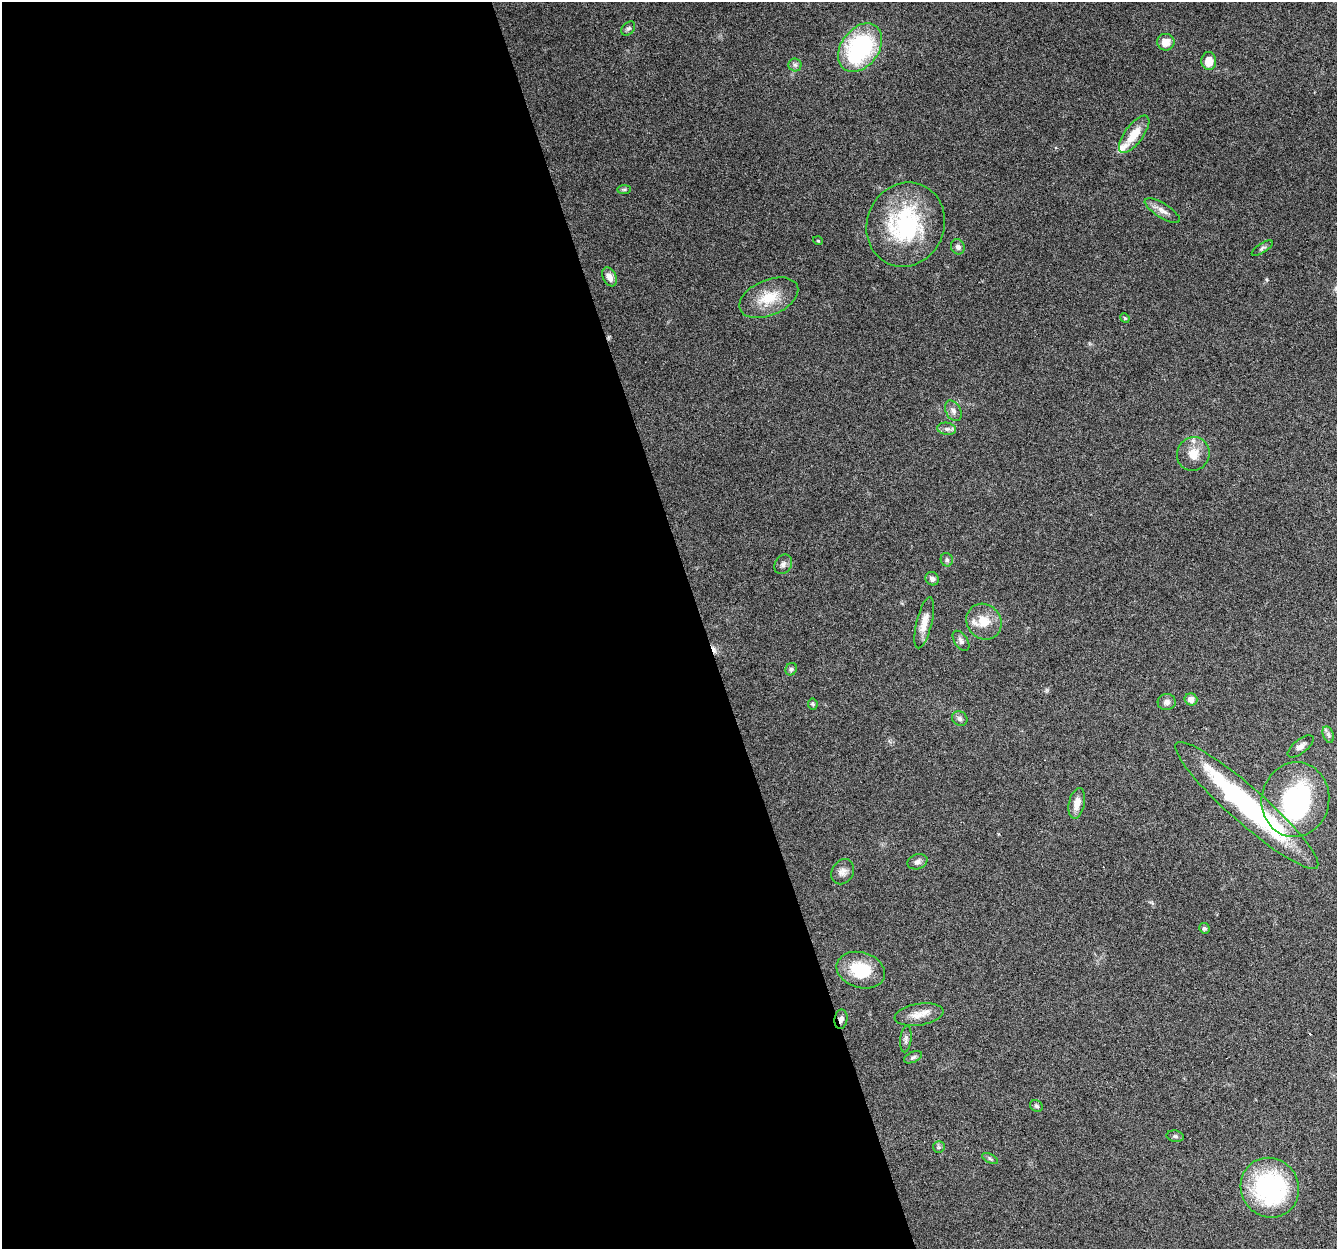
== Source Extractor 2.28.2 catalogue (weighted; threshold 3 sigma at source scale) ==
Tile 9 of 4 x 4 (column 1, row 3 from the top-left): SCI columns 1-1335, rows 1306-2552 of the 5340 x 5160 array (HDU 1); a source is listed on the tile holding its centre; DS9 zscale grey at full resolution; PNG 1339 x 1251 px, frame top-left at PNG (2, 2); each listed source drawn as its Kron ellipse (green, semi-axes under 4 px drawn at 4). Shown black and unused: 53% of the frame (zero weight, under 4 of 8 exposures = <1% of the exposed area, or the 3 px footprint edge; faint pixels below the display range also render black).
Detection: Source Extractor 2.28.2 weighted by HDU 2 'WHT'; one run over the whole footprint, this tile lists its part. Background 0.0853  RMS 0.0039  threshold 0.0161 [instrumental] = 3 sigma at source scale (4.09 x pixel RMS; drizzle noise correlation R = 1.36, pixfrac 0.8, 0.0396/0.0396 arcsec/px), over >= 5 px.
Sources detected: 54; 3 inside a brighter object's white glare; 2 cosmic-ray / hot-pixel residue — neither listed nor drawn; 2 inside a brighter listed object's ellipse — not listed separately; the other 47 listed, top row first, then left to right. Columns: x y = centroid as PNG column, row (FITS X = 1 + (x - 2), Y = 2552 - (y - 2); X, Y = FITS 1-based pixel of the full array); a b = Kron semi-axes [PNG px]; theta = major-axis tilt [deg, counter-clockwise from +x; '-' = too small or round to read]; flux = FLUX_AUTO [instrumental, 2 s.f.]
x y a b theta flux
628 28 8 5 46 0.79
1166 42 9 8 - 4
860 48 27 19 53 48
1209 61 9 7 -85 4.6
795 65 6 6 - 1
1134 134 22 9 53 6.7
624 189 7 4 1 0.6
1162 211 20 7 -32 2.6
906 225 43 38 64 42
818 241 5 3 - 0.3
958 247 8 6 -67 1.5
1262 248 12 4 33 0.92
609 277 10 6 -64 2.6
769 298 31 17 23 10
1125 318 5 4 - 0.41
953 411 11 7 -61 1.6
947 429 9 6 -9 1.3
1193 454 17 16 - 5.8
947 560 7 6 - 0.85
783 564 10 8 56 1.5
932 579 7 6 - 1.5
984 622 19 17 -48 7.1
924 623 26 7 76 4.4
961 641 11 6 -55 1.2
791 669 6 5 - 0.7
1191 699 6 6 - 2.5
1167 702 9 8 - 1.6
813 704 5 5 - 0.54
960 719 8 7 - 1.2
1328 735 9 5 -70 1
1301 746 16 7 38 2
1295 800 37 33 80 48
1077 803 15 8 77 3.7
1247 805 94 17 -41 72
917 862 10 7 18 1.5
843 872 13 10 58 2.4
1204 928 5 5 - 0.74
861 970 25 17 -17 15
919 1015 24 11 9 4.6
841 1019 10 6 80 1.4
906 1039 13 5 84 1.2
913 1057 9 5 25 0.88
1036 1106 6 5 - 0.71
1175 1136 9 5 -10 0.78
939 1147 6 5 - 0.74
990 1158 8 4 -27 0.65
1270 1188 30 29 - 52
Overlapping masked pixels (flux is a lower limit): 1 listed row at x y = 841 1019